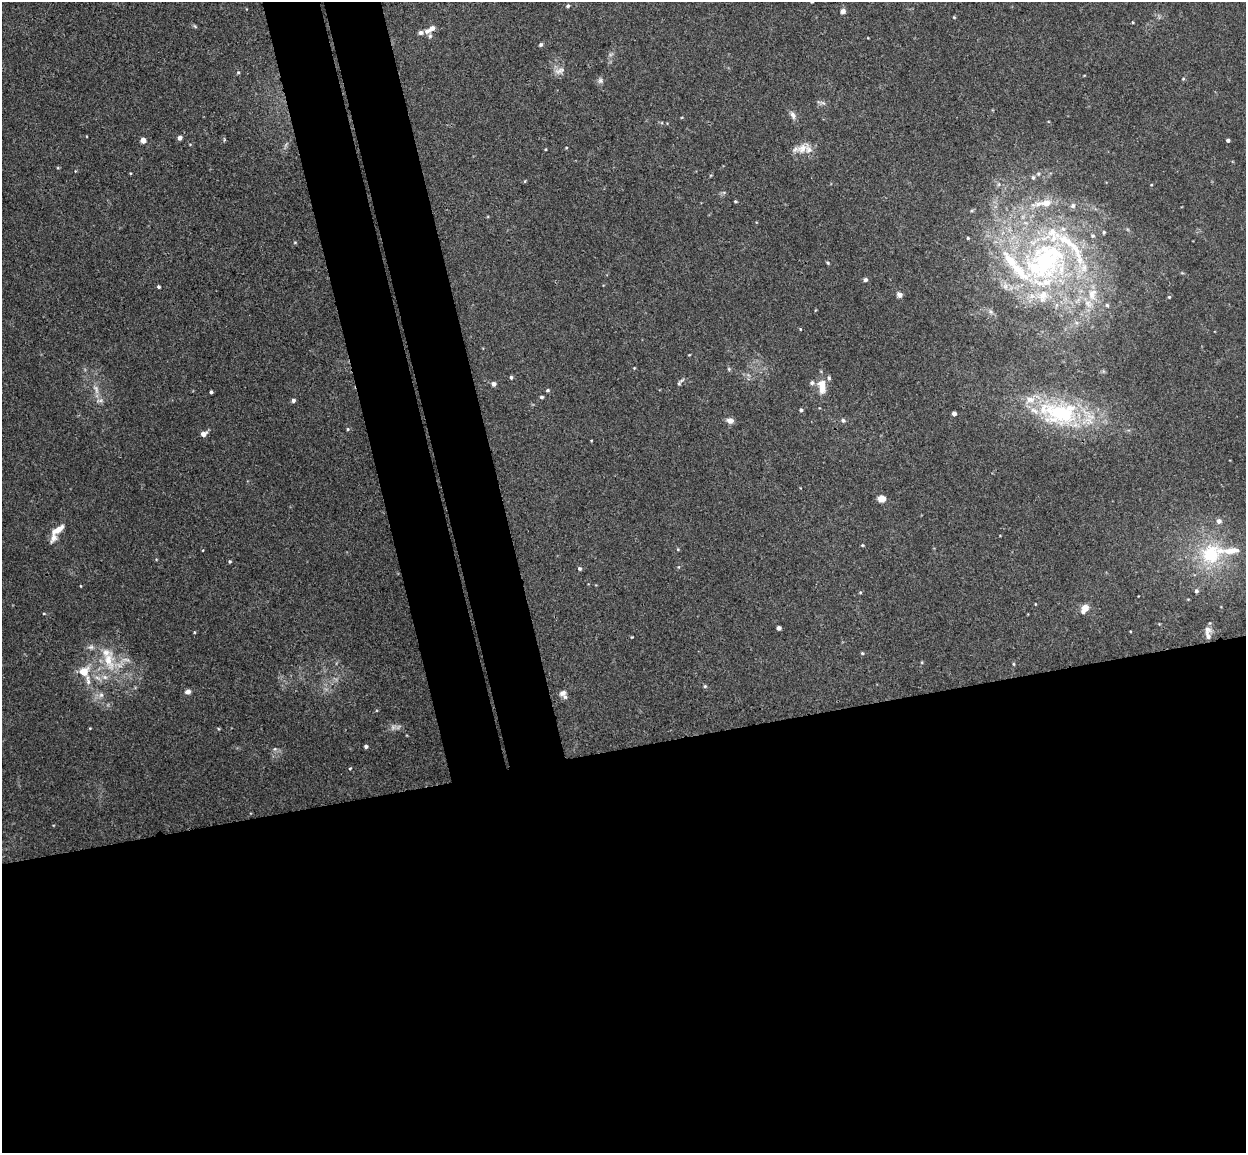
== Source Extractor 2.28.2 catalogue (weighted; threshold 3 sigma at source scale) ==
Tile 15 of 4 x 4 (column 3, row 4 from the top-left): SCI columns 2543-3786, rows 154-1304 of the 5086 x 5029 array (HDU 1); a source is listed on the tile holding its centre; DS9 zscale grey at full resolution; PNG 1248 x 1155 px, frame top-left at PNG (2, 2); no overlay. Shown black and unused: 41% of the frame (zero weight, under 3 of 4 exposures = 5% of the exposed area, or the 3 px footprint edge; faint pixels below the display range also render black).
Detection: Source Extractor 2.28.2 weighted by HDU 2 'WHT'; one run over the whole footprint, this tile lists its part. Background 0.0427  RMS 0.0043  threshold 0.0192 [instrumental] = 3 sigma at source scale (4.5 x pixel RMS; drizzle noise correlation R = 1.50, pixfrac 1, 0.05/0.05 arcsec/px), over >= 5 px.
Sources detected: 108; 1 too faint to see at this stretch — not listed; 20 inside a brighter listed object's ellipse — not listed separately; the other 87 listed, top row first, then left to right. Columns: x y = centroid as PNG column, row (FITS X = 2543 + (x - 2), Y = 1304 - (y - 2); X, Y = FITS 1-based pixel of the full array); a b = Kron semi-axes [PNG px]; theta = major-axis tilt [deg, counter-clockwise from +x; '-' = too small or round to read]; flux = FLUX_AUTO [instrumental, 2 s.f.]
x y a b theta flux
568 6 5 4 - 0.76
843 11 6 5 - 1.7
954 17 4 3 - 0.37
195 26 8 3 -45 0.58
430 29 15 6 30 2.9
541 44 5 4 - 0.83
560 71 15 8 17 2.5
238 72 4 4 - 0.53
1183 79 5 3 - 0.4
600 81 8 7 - 1.2
823 103 10 4 -21 1
793 115 11 6 -63 1.9
179 138 5 4 - 1.6
143 140 4 4 - 4.1
1228 140 4 3 - 1.1
566 148 4 3 - 0.32
802 148 17 11 36 5
546 149 4 3 - 0.34
130 173 4 3 - 0.36
1038 174 6 5 - 0.73
1033 177 6 5 - 0.79
525 181 5 3 - 0.35
1151 185 4 2 - 0.31
735 201 4 4 - 0.45
1046 203 18 10 3 6
1073 206 7 6 - 1.3
1104 232 5 4 - 0.62
968 238 3 3 - 0.54
295 242 5 3 - 0.39
1046 261 64 57 -7 120
828 263 5 3 - 0.49
865 280 5 4 - 1.1
159 287 4 3 - 0.7
899 295 7 6 - 1.6
1169 297 4 4 - 0.5
1107 305 5 5 - 0.75
800 329 4 4 - 0.35
689 355 4 2 - 0.29
634 368 4 4 - 0.35
729 369 6 4 -72 0.54
511 377 4 4 - 0.65
679 383 7 5 30 0.83
812 383 6 5 - 1.2
493 384 5 5 - 1.6
822 387 19 9 -84 5.5
96 389 15 6 -68 2.9
547 390 5 4 - 0.62
211 392 3 3 - 0.74
541 397 5 4 - 0.74
293 400 5 4 - 0.98
801 410 4 4 - 0.71
954 413 4 4 - 1.6
1060 413 50 33 -2 49
843 420 5 5 - 1
730 421 9 7 -11 2
348 429 4 4 - 0.49
203 434 6 4 21 3
882 499 5 5 - 7.2
1219 521 7 7 - 1.6
58 529 16 6 33 4.6
862 545 4 3 - 0.42
678 549 5 4 - 0.39
1211 554 29 22 26 28
230 561 3 3 - 0.53
579 568 5 4 - 0.77
80 586 3 2 - 0.29
1196 591 5 5 - 0.95
860 592 4 4 - 0.43
1085 608 8 5 58 5.2
44 613 4 3 - 0.37
779 628 4 4 - 1.2
1207 629 10 9 - 2
194 632 4 3 - 0.34
632 637 3 3 - 0.3
91 647 9 6 0 1.4
862 653 5 4 - 0.56
108 660 31 16 -76 15
1013 664 5 3 - 0.41
84 671 14 12 34 6.6
705 686 5 4 - 0.6
188 692 8 6 13 1.5
562 693 9 6 25 1.7
101 695 7 7 - 1.4
90 728 4 3 - 0.32
366 746 4 4 - 1.1
275 749 6 5 - 0.8
350 768 4 4 - 0.41